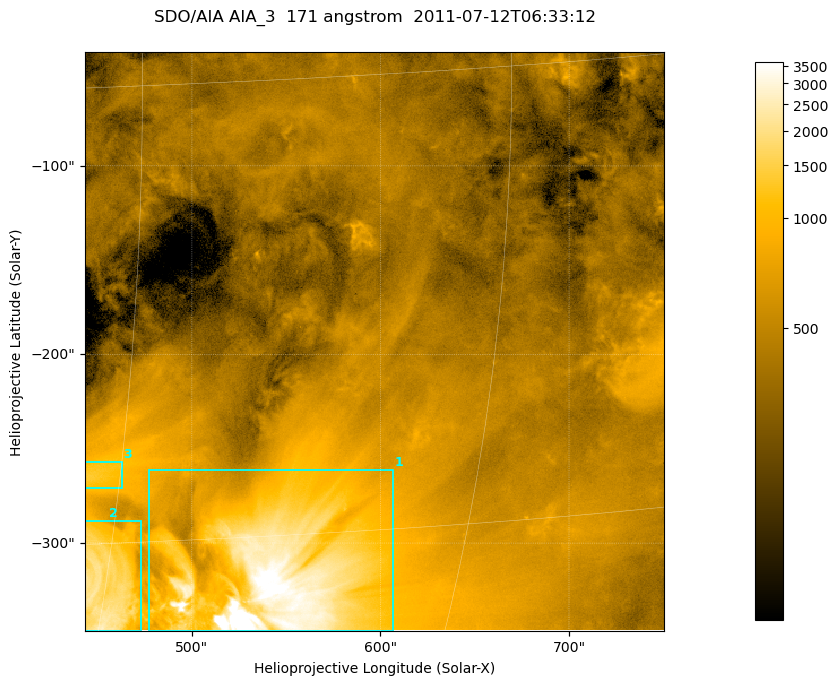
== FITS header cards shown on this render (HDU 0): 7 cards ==
TELESCOP= 'SDO/AIA '
INSTRUME= 'AIA_3   '
WAVELNTH=                  171
WAVEUNIT= 'angstrom'
DATE-OBS= '2011-07-12T06:33:12.34'
CTYPE1  = 'HPLN-TAN'
CTYPE2  = 'HPLT-TAN'

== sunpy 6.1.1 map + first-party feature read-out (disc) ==
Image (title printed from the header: SDO/AIA AIA_3  171 angstrom  2011-07-12T06:33:12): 512 x 512 px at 0.599 arcsec/px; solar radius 944 arcsec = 1574 px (partial field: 3.4% of the solar disc is inside the frame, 100% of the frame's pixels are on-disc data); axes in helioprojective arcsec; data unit not stated in the header (colour bar unlabelled)
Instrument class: DISC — disc imager (sunpy class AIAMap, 171 A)
Bright regions (active regions / flare kernels): reference = the on-disc median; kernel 5 px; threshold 5 sigma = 700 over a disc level ~439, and >= 1.15x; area >= 262 px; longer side >= 6 px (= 3.6 arcsec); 3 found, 3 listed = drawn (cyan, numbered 1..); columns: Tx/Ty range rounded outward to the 2 arcsec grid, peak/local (2 s.f.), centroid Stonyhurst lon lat
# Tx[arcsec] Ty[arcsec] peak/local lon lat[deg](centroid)
1 476..608 -348..-260 14 +37 -16
2 442..474 -348..-288 5.9 +30 -16
3 442..464 -272..-256 3.1 +29 -13